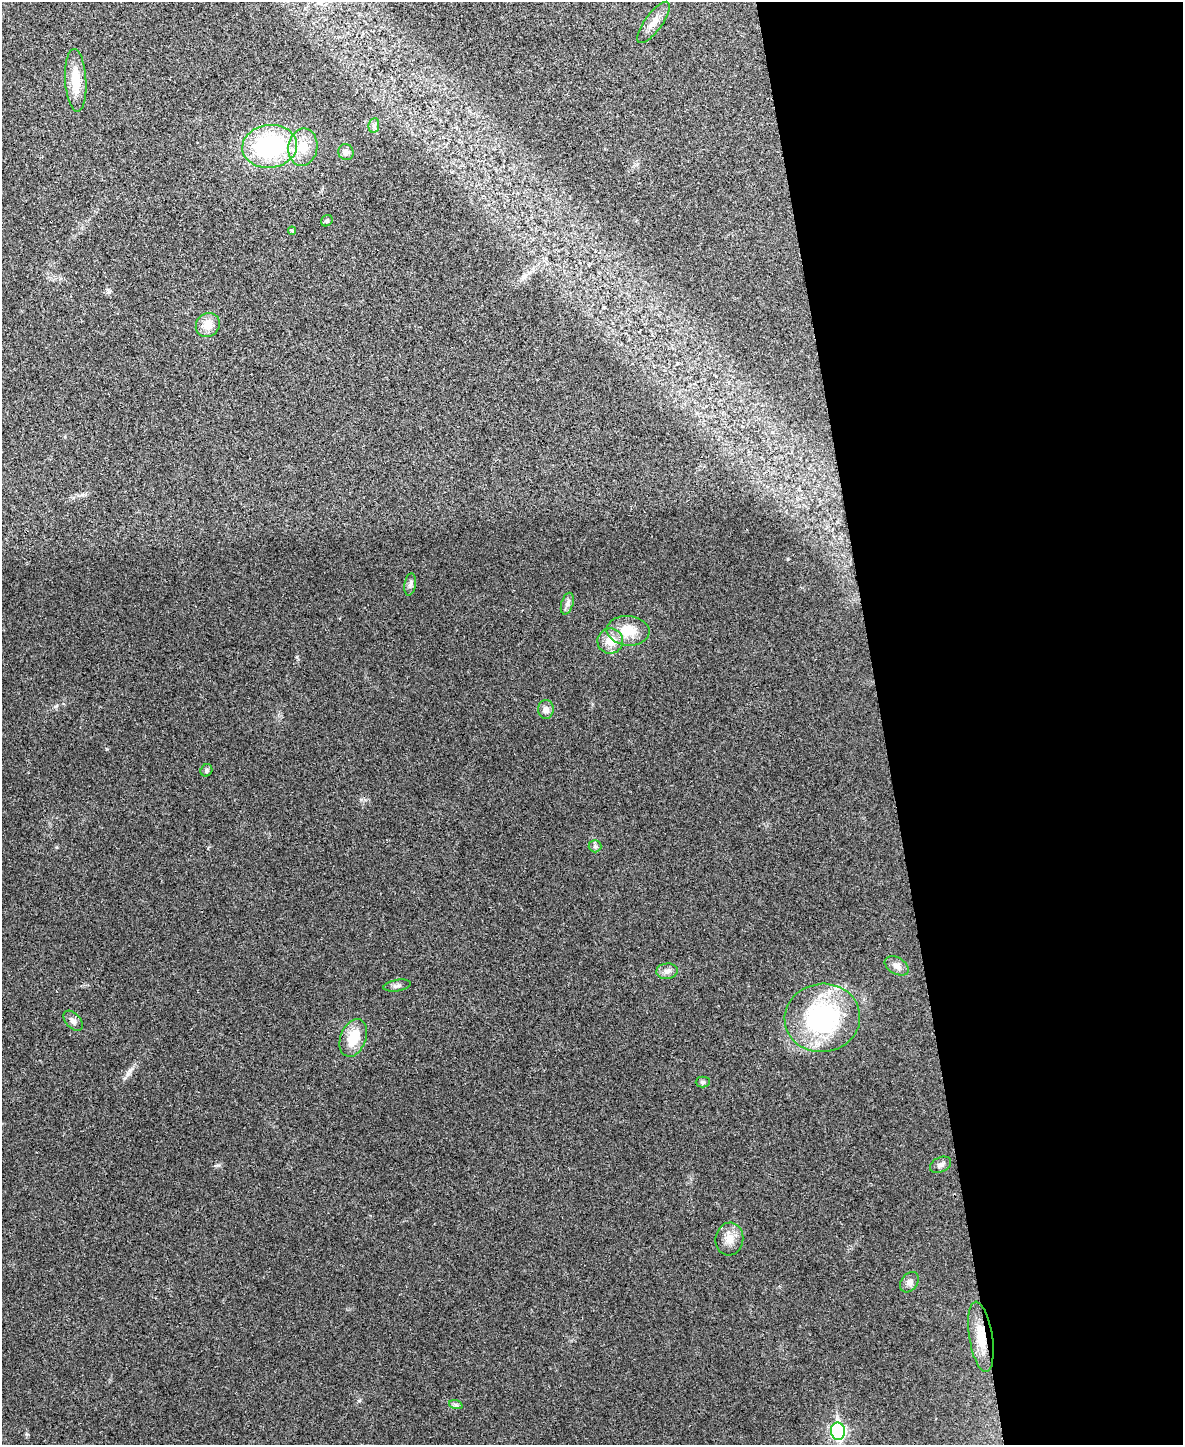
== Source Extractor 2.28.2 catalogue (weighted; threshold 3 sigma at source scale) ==
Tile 8 of 4 x 3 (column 4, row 2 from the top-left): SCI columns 3547-4727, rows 1580-3022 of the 4730 x 4711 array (HDU 1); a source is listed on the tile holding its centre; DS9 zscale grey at full resolution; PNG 1185 x 1447 px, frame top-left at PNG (2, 2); each listed source drawn as its Kron ellipse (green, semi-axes under 4 px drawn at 4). Shown black and unused: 26% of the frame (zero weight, under 3 of 4 exposures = <1% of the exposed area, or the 3 px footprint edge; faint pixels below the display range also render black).
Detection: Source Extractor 2.28.2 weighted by HDU 2 'WHT'; one run over the whole footprint, this tile lists its part. Background 0.0241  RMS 0.006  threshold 0.0268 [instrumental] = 3 sigma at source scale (4.5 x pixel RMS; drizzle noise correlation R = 1.50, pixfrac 1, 0.05/0.05 arcsec/px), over >= 5 px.
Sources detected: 29; all 29 listed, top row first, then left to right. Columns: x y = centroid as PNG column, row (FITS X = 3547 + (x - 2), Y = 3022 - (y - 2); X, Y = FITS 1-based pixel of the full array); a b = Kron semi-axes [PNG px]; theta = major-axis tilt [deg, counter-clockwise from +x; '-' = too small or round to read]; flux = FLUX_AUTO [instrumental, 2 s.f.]
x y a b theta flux
653 22 25 8 54 6.2
76 80 31 10 -87 14
374 125 7 5 80 1.4
270 146 27 21 7 77
303 147 19 14 81 11
346 152 8 7 - 2.1
327 221 6 5 - 0.99
292 231 4 4 - 0.85
208 325 13 11 43 7.7
410 584 11 5 81 1.9
567 604 11 6 72 2.1
628 631 21 14 -5 13
610 641 13 12 - 9.1
546 709 9 8 - 2.8
206 770 6 5 - 1.4
595 846 6 6 - 1.4
897 966 13 8 -30 3.4
667 971 11 8 7 2.8
397 986 14 5 10 1.9
822 1018 38 34 8 81
73 1021 12 7 -47 2.6
353 1038 19 12 69 15
703 1082 7 5 1 1.3
941 1165 11 7 23 2.4
729 1239 16 14 83 6.6
909 1282 11 8 52 2.6
981 1337 35 11 -81 15
456 1405 7 4 -18 1.1
838 1431 8 7 - 110
Overlapping masked pixels (flux is a lower limit): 1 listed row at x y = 981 1337
Unlisted compact peaks at least as high as the median listed source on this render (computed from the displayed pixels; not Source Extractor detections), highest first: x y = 130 1070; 56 706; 297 657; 218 1165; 107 749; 125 1078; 359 1401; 27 1434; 788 559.